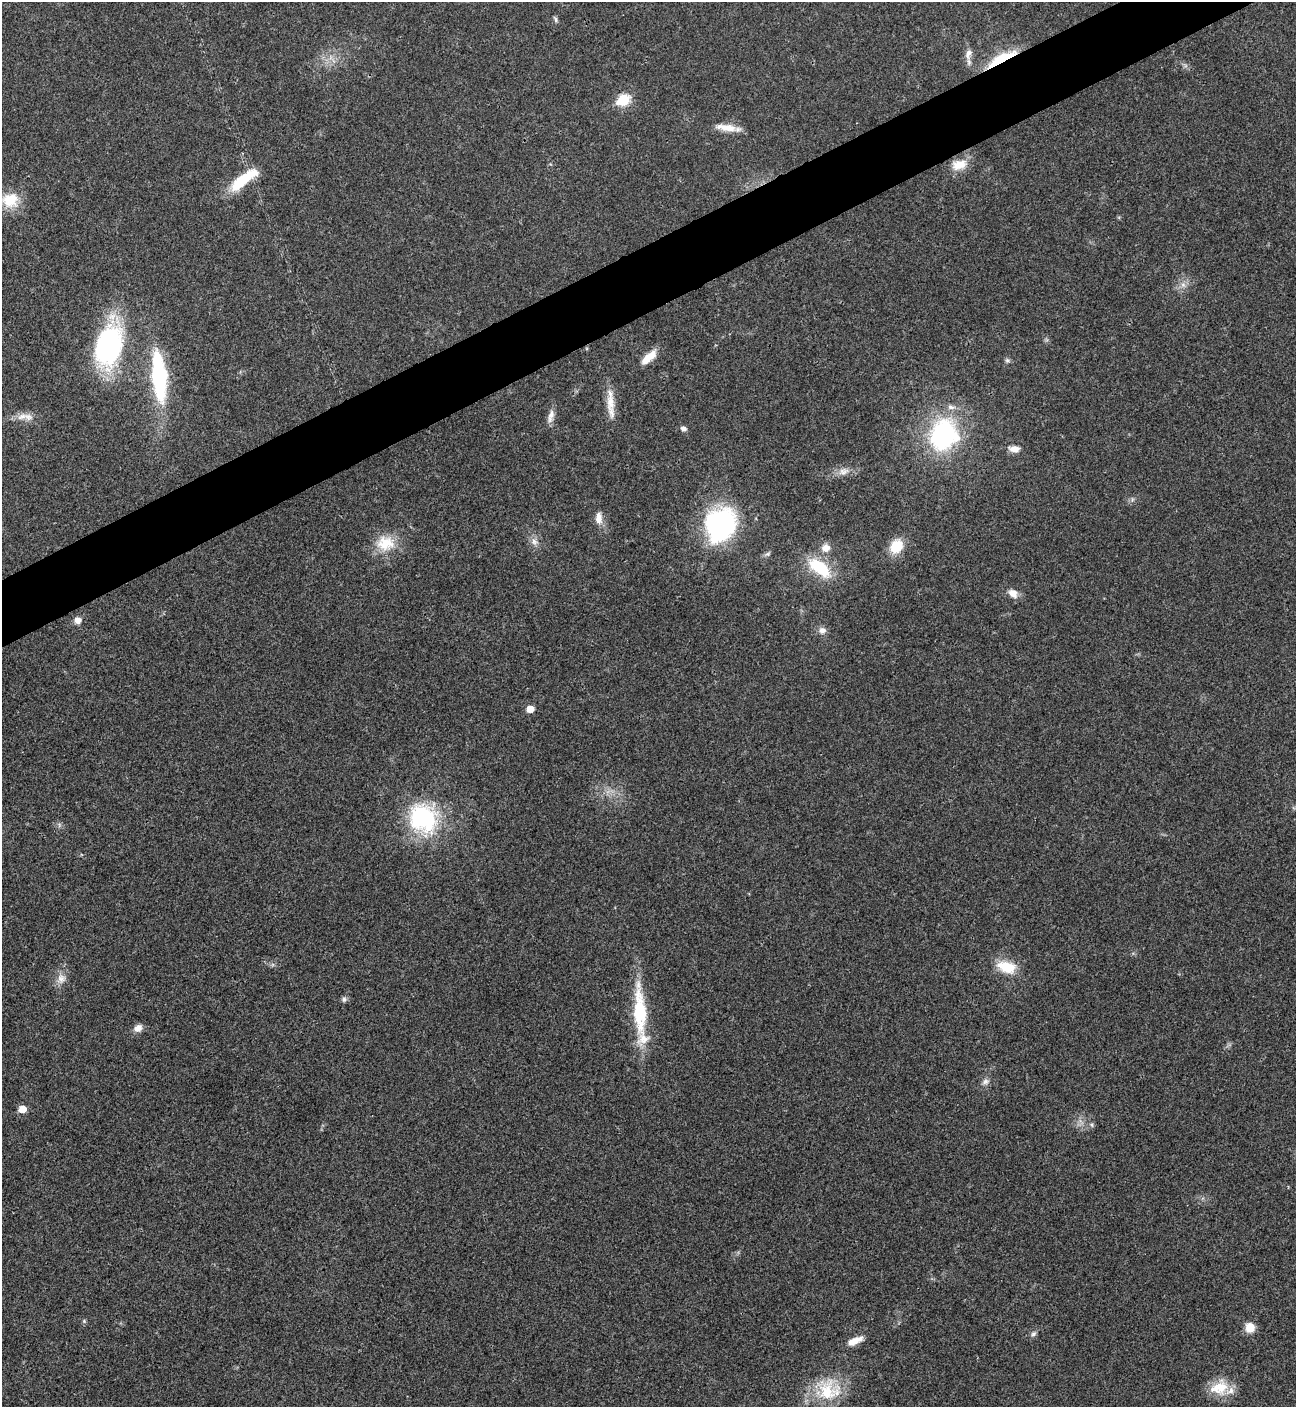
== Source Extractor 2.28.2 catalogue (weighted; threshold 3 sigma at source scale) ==
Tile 10 of 4 x 4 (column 2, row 3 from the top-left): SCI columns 1582-2875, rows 1408-2812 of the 5618 x 5630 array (HDU 1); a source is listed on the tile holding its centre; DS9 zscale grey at full resolution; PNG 1298 x 1409 px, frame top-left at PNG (2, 2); no overlay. Shown black and unused: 4% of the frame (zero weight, under 3 of 4 exposures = <1% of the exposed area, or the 3 px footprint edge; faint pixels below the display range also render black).
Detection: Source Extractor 2.28.2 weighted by HDU 2 'WHT'; one run over the whole footprint, this tile lists its part. Background 0.0199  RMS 0.004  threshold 0.0181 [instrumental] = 3 sigma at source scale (4.5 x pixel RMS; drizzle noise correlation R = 1.50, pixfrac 1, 0.05/0.05 arcsec/px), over >= 5 px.
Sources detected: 54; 4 inside a brighter listed object's ellipse — not listed separately; the other 50 listed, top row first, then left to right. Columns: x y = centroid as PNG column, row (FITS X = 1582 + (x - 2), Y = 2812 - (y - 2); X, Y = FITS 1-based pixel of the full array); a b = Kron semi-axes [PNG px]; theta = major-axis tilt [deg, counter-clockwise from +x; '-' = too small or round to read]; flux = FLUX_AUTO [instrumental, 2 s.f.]
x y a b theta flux
555 19 9 4 -58 0.83
968 54 17 9 77 3
331 57 7 4 71 1.1
1001 59 36 9 29 17
623 100 7 6 - 26
726 127 29 8 -8 5.8
959 165 21 13 14 6.9
241 181 31 12 42 15
10 200 24 21 -3 12
1183 285 8 7 - 2
109 346 47 26 76 69
649 357 22 8 43 6
1007 360 7 6 - 0.94
159 376 53 15 -84 49
610 402 40 9 -85 6.9
951 407 11 7 -10 2.1
22 416 15 9 21 3.5
551 416 19 7 78 2.8
683 429 8 6 -18 1.3
943 434 28 25 69 64
1014 449 14 8 -5 2.9
843 471 16 9 22 3.3
1132 500 7 4 72 0.75
599 518 16 9 -88 3.6
720 524 32 26 61 75
534 542 11 9 -52 2.7
385 543 26 21 -2 12
896 546 14 12 47 11
826 548 10 10 - 3.5
767 554 10 5 24 0.98
820 568 33 15 -38 17
1013 593 13 9 -42 3.5
78 620 8 7 - 2.8
822 630 10 9 - 2.2
530 709 6 5 - 5.5
423 818 41 37 -58 43
1006 967 25 14 -16 11
61 979 15 12 78 3.8
344 999 7 7 - 1.2
640 1012 72 15 -87 27
138 1028 11 9 31 2.9
985 1082 10 8 20 1.8
22 1109 6 5 - 6.8
1092 1125 7 4 -33 0.76
84 1321 6 5 - 0.63
1250 1327 10 10 - 5.6
1033 1334 9 6 44 1.2
855 1341 19 8 24 4.6
1219 1388 26 20 22 11
828 1390 36 31 -8 20
Overlapping masked pixels (flux is a lower limit): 1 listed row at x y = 1001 59